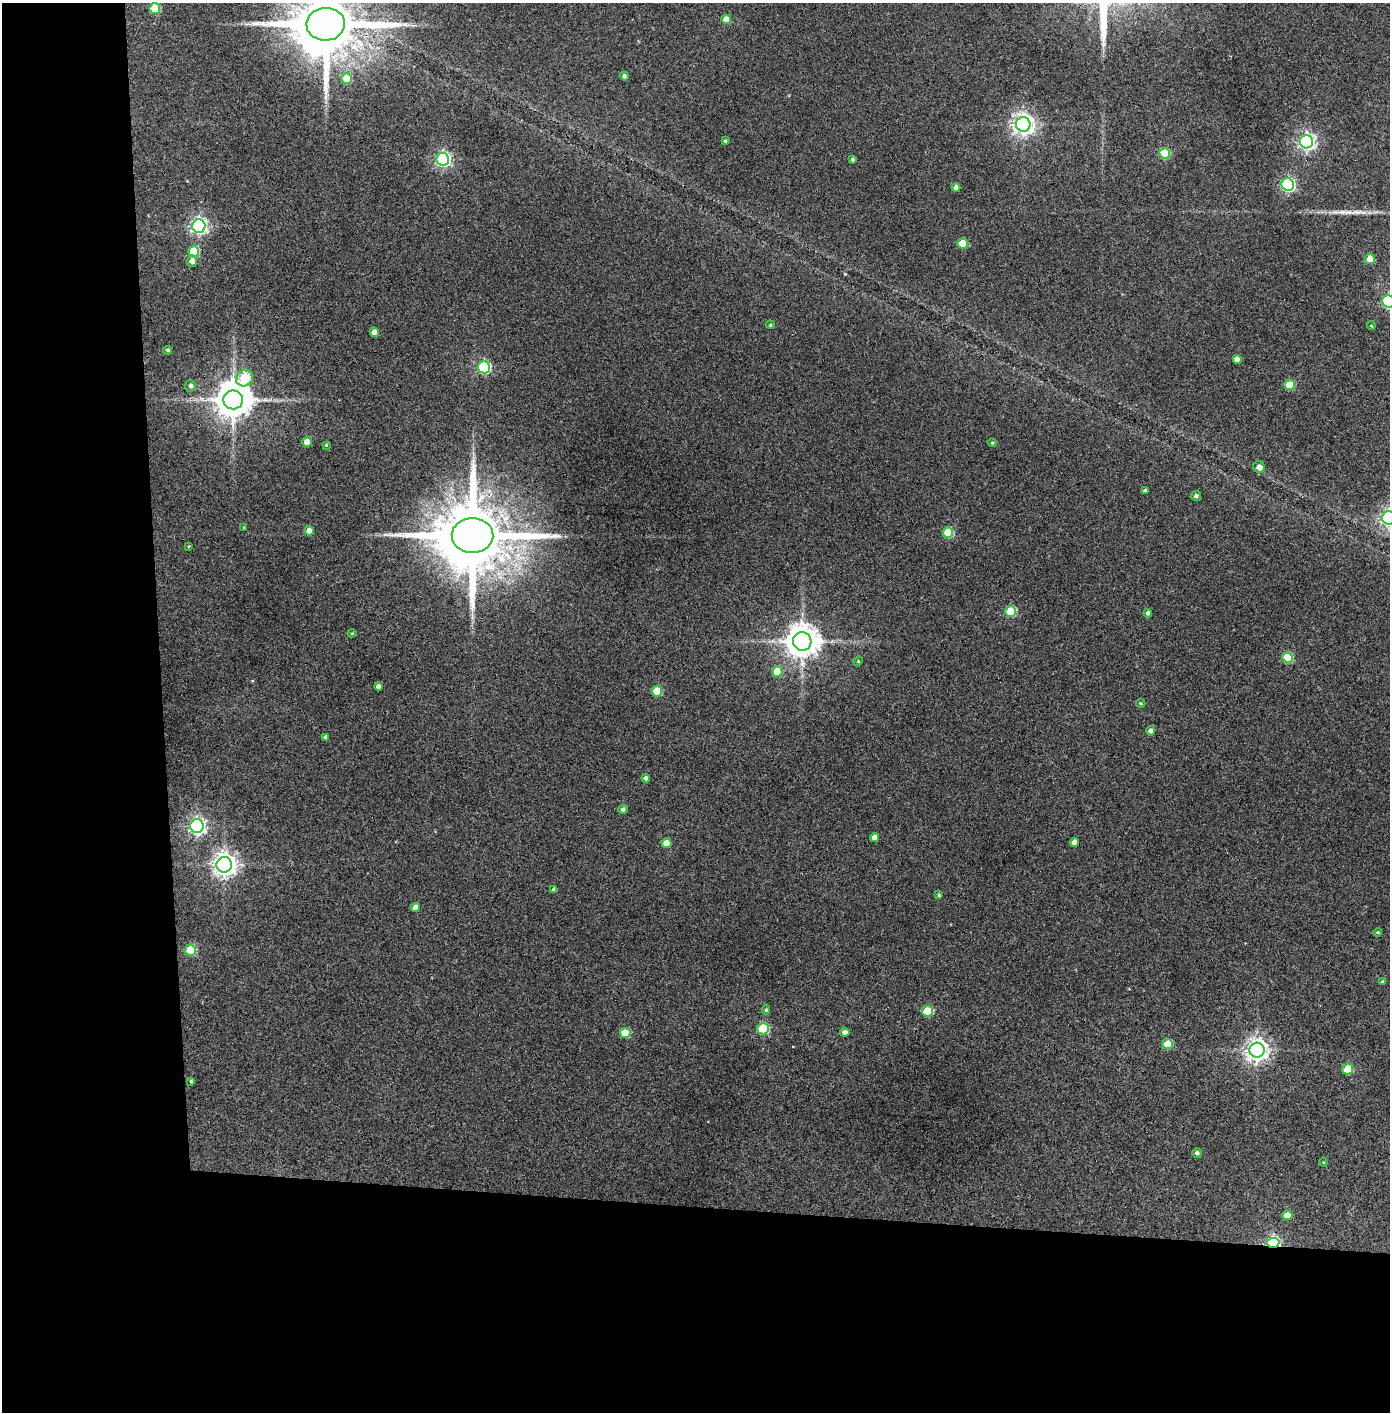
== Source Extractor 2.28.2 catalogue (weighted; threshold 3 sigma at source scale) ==
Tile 7 of 3 x 3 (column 1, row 3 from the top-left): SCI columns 80-1467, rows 5-1414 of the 4323 x 4241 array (HDU 1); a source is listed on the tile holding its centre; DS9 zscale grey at full resolution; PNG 1392 x 1414 px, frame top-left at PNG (2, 3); each listed source drawn as its Kron ellipse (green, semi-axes under 4 px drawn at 4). Shown black and unused: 24% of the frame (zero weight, under 3 of 4 exposures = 6% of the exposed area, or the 3 px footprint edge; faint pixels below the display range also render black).
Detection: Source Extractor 2.28.2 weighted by HDU 2 'WHT'; one run over the whole footprint, this tile lists its part. Background 0.0843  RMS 0.0065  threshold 0.0293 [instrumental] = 3 sigma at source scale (4.5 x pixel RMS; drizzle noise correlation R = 1.50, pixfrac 1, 0.05/0.05 arcsec/px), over >= 5 px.
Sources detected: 80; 1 long thin detection or spike segment (spike, bleed or trail) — neither listed nor drawn; the other 79 listed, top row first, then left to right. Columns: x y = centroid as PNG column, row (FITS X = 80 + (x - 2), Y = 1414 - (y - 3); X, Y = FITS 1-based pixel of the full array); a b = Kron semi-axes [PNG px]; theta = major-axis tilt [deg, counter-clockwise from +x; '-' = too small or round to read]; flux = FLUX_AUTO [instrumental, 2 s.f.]
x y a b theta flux
155 9 5 5 - 28
726 19 5 4 - 7.1
326 24 19 16 3 6600
624 76 4 4 - 2
347 78 5 5 - 14
1023 124 7 7 - 430
725 141 3 3 - 0.81
1306 142 7 6 - 230
1164 153 5 5 - 28
443 159 6 6 - 170
852 160 3 3 - 1.3
1288 185 6 6 - 130
956 188 4 4 - 3.8
199 226 7 6 - 220
963 243 5 5 - 14
193 251 5 5 - 20
1370 259 5 5 - 11
192 261 5 5 - 4.1
1388 301 6 6 - 84
770 325 4 4 - 0.84
1371 326 4 3 - 0.97
374 332 5 4 - 5.6
168 350 4 4 - 1.2
1237 359 4 4 - 4.1
484 367 6 6 - 80
244 378 9 8 - 38
1290 385 5 5 - 22
191 386 6 5 - 2.1
233 400 10 9 - 1800
307 442 5 4 - 10
992 443 4 4 - 0.76
326 445 3 3 - 0.81
1259 467 6 5 - 4.9
1145 491 4 3 - 1.7
1196 496 5 5 - 1.8
1389 518 7 6 - 240
244 528 3 3 - 0.64
309 531 4 4 - 4.5
948 532 5 5 - 29
472 535 21 17 -2 8500
189 546 3 3 - 0.56
1011 611 5 5 - 38
1148 613 4 4 - 1.9
352 633 4 4 - 0.63
802 641 9 9 - 1300
1287 658 5 5 - 29
858 661 5 4 - 0.81
777 671 5 5 - 17
379 686 4 4 - 3.4
657 691 5 5 - 21
1141 703 5 4 - 0.79
1150 731 4 4 - 2.3
326 737 4 3 - 1.7
646 778 4 4 - 2.3
623 809 4 4 - 1.9
197 826 7 6 - 220
875 837 4 4 - 4.8
1074 842 4 4 - 3.9
667 843 5 4 - 11
224 865 8 7 - 540
554 890 4 4 - 2.5
939 895 4 4 - 0.8
415 907 4 4 - 4.9
1378 932 4 3 - 0.88
190 950 5 5 - 35
1383 982 4 4 - 1.4
766 1010 4 4 - 0.81
928 1011 5 5 - 34
763 1029 5 5 - 44
845 1032 4 4 - 2.5
625 1033 5 5 - 18
1167 1044 5 5 - 17
1257 1050 7 7 - 520
1348 1069 5 5 - 22
191 1081 4 4 - 0.69
1197 1153 4 4 - 1.8
1324 1162 5 3 - 0.58
1287 1215 5 5 - 10
1273 1243 6 5 - 120
Overlapping masked pixels (flux is a lower limit): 2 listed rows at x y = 326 24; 1273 1243
Isophote crosses this tile's border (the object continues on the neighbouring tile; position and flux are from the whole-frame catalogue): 3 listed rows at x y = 326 24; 1388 301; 1389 518